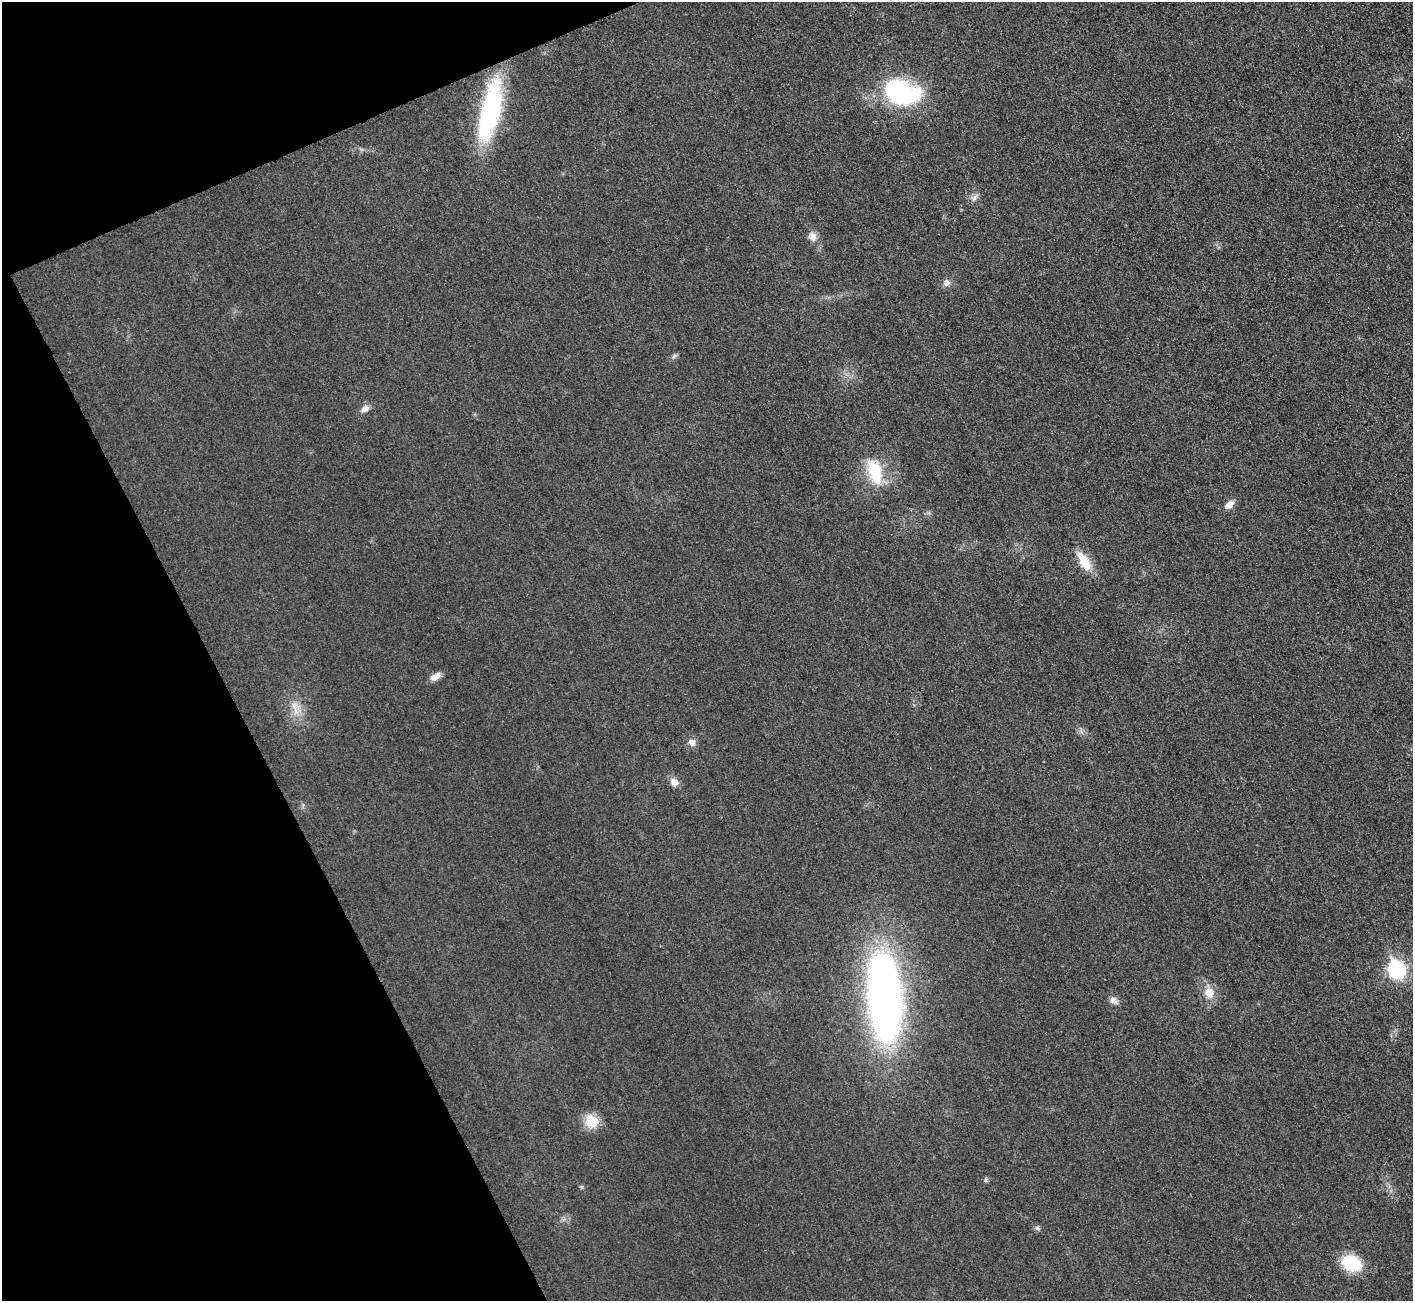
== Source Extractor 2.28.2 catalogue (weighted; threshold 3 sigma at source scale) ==
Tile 5 of 4 x 4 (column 1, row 2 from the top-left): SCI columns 21-1431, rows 2772-4070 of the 5687 x 5680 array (HDU 1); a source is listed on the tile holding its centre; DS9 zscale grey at full resolution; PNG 1415 x 1303 px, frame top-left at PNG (2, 2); no overlay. Shown black and unused: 20% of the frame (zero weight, under 3 of 4 exposures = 2% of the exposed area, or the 3 px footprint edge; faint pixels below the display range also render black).
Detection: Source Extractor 2.28.2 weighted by HDU 2 'WHT'; one run over the whole footprint, this tile lists its part. Background 0.0265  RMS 0.0059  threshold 0.0267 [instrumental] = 3 sigma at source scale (4.5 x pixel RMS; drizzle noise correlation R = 1.50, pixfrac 1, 0.05/0.05 arcsec/px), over >= 5 px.
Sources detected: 22; all 22 listed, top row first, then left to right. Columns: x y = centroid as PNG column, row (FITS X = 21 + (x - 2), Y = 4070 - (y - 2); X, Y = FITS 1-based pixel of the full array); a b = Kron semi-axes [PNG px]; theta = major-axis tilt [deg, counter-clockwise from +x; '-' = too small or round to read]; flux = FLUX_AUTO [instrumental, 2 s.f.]
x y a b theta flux
901 92 41 27 -16 76
490 111 68 19 77 81
974 198 11 6 61 2.3
812 236 13 11 -60 4.1
946 283 9 9 - 2.8
674 356 7 4 45 1.3
365 408 12 8 29 3.6
875 471 34 18 -74 25
1229 505 12 8 40 4.4
1084 561 27 11 -59 12
435 676 14 7 26 4.4
294 706 13 9 -54 5.8
692 742 9 8 - 3.6
674 782 10 9 - 4.1
1396 970 8 7 - 170
1209 993 15 12 -84 8.5
884 997 90 33 -85 310
1114 1000 11 7 -36 3.1
591 1121 15 14 - 13
986 1180 7 5 -90 1.1
1037 1228 7 6 - 1.4
1351 1263 22 16 -24 25